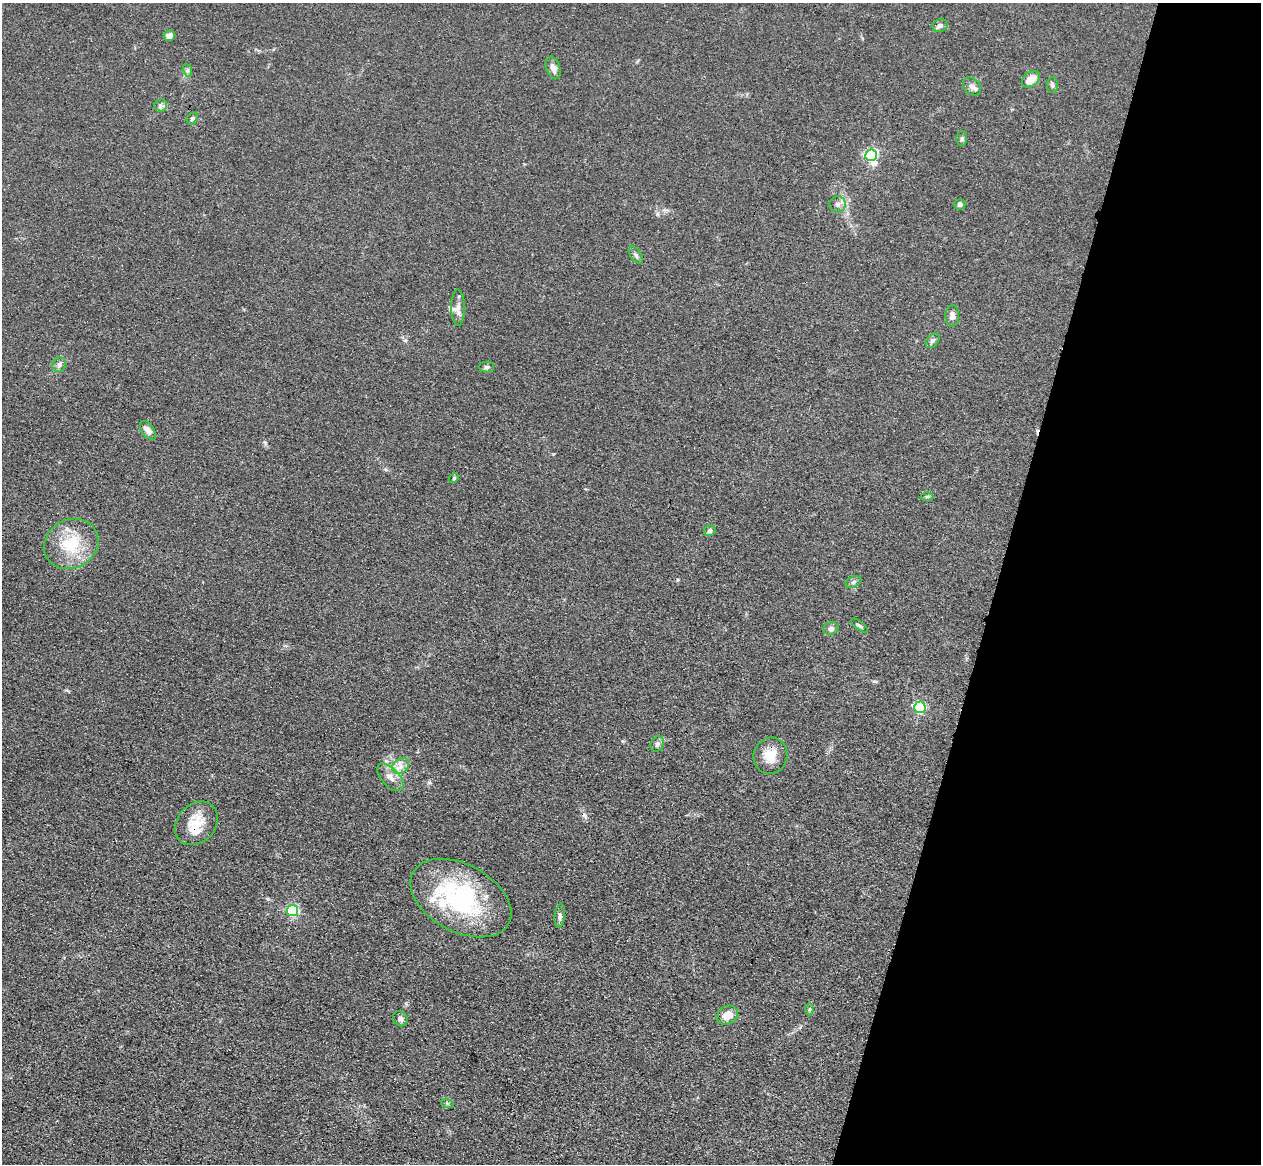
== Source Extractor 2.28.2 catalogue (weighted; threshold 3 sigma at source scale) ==
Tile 8 of 4 x 4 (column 4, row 2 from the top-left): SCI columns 3815-5073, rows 2686-3847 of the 5110 x 5250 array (HDU 1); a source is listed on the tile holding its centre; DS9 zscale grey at full resolution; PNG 1263 x 1166 px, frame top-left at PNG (2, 3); each listed source drawn as its Kron ellipse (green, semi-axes under 4 px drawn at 4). Shown black and unused: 21% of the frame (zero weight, under 3 of 4 exposures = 6% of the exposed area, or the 3 px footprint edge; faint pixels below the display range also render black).
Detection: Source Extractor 2.28.2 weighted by HDU 2 'WHT'; one run over the whole footprint, this tile lists its part. Background 0.0611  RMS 0.0074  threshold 0.0332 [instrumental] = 3 sigma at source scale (4.5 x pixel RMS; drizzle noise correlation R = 1.50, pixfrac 1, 0.05/0.05 arcsec/px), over >= 5 px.
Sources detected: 45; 1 inside a brighter object's white glare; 1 cosmic-ray / hot-pixel residue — neither listed nor drawn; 3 inside a brighter listed object's ellipse — not listed separately; the other 40 listed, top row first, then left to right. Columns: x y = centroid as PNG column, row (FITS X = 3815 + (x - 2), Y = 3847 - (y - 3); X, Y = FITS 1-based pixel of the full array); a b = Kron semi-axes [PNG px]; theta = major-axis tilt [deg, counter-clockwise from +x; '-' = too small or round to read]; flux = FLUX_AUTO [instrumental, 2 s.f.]
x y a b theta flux
940 26 8 6 16 2.3
169 36 5 5 - 5.1
553 68 11 7 -71 4.1
187 70 7 4 -71 1.4
1031 79 10 7 38 9.6
1052 85 8 5 90 1.7
972 86 10 7 -46 3.4
161 106 6 6 - 1.8
192 119 6 5 - 1.4
962 139 7 5 88 1.5
871 155 6 5 - 110
838 204 8 8 - 3.1
960 204 5 5 - 2
636 255 10 5 -56 1.9
458 308 18 7 -89 4.5
952 316 10 7 88 4
933 340 8 6 51 1.9
59 365 7 6 - 2.2
487 367 7 5 0 1.6
148 430 11 6 -54 4.3
454 478 5 4 - 0.95
927 496 6 4 1 1.2
710 531 6 5 - 2.1
71 544 28 24 29 30
853 582 8 5 27 1.9
859 626 10 3 -38 1.2
831 629 8 6 17 2.1
920 707 6 5 - 86
657 744 8 6 59 2.3
770 756 18 17 - 12
401 766 9 6 35 4.1
390 777 17 9 -48 6.5
196 823 24 19 47 17
461 898 54 33 -28 98
293 911 5 5 - 78
560 916 12 5 84 2.3
810 1009 6 4 89 1
727 1015 11 9 32 8
400 1019 8 7 - 2.2
447 1103 6 4 -18 1.2
Overlapping masked pixels (flux is a lower limit): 1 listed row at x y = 196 823